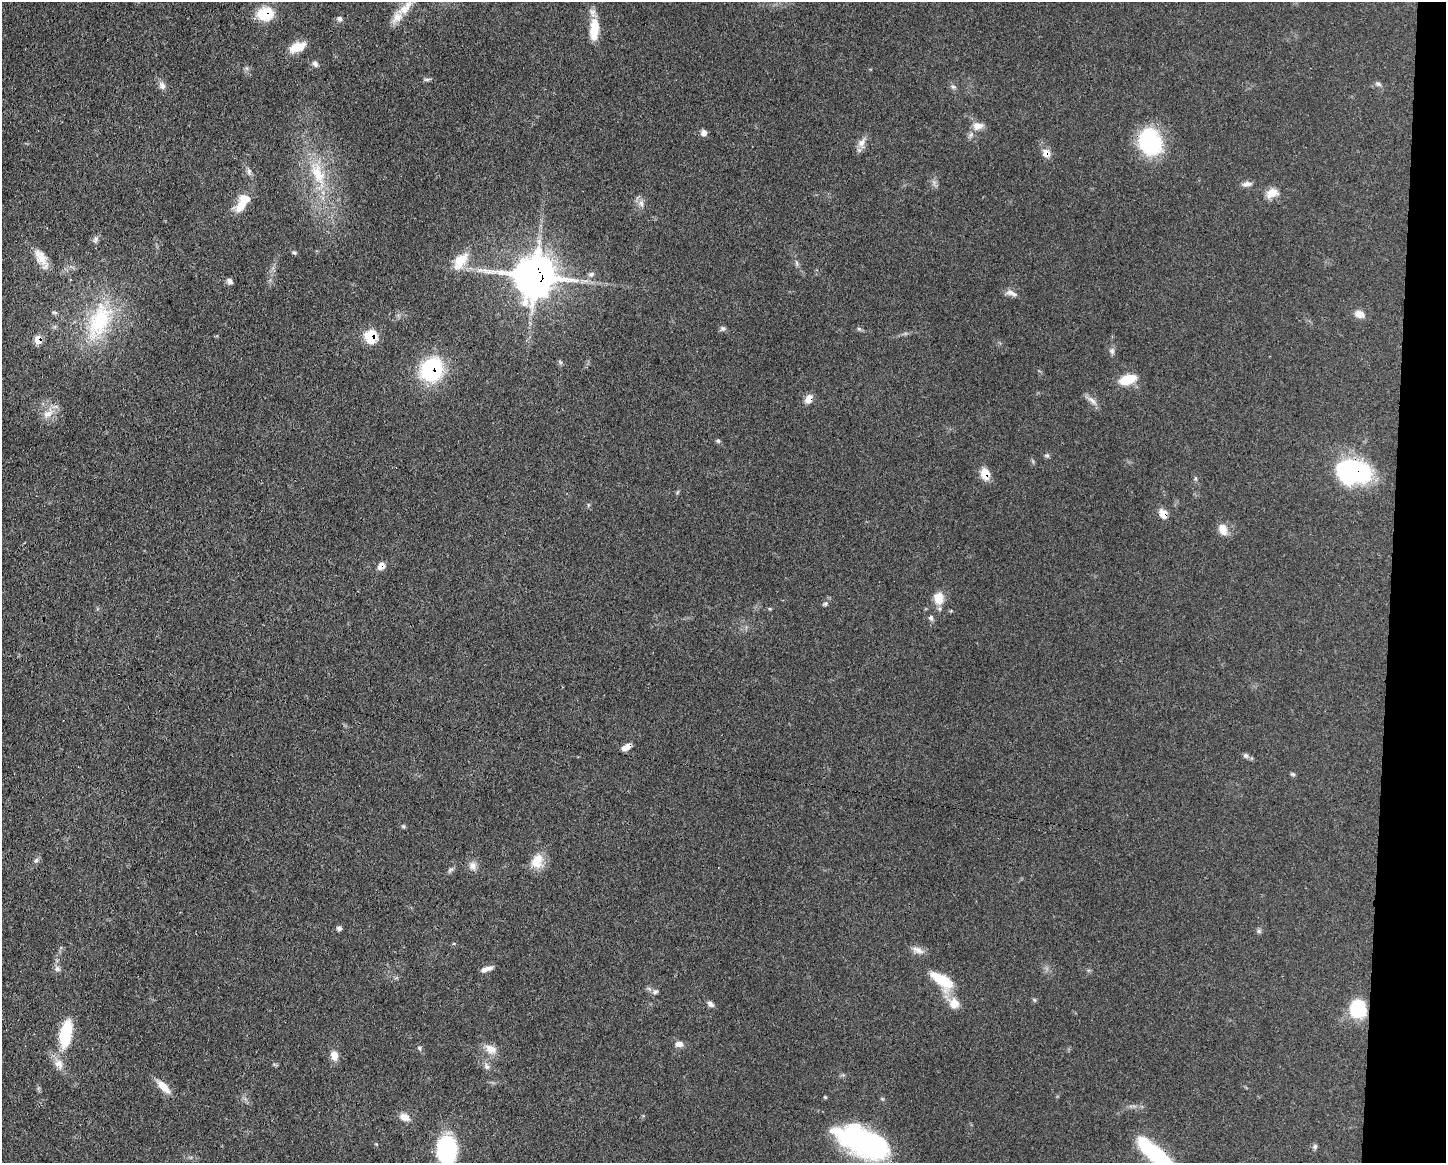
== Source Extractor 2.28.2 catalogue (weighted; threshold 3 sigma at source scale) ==
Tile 6 of 3 x 4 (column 3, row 2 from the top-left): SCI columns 3002-4445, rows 2328-3488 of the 4672 x 4656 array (HDU 1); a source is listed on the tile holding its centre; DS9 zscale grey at full resolution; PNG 1448 x 1165 px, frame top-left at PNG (2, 2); no overlay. Shown black and unused: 4% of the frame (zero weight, under 3 of 4 exposures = <1% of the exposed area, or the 3 px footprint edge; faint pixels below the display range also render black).
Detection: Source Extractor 2.28.2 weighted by HDU 2 'WHT'; one run over the whole footprint, this tile lists its part. Background 0.0585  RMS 0.0042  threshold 0.019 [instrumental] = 3 sigma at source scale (4.5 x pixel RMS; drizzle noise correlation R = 1.50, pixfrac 1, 0.05/0.05 arcsec/px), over >= 5 px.
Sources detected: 89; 2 inside a brighter listed object's ellipse — not listed separately; the other 87 listed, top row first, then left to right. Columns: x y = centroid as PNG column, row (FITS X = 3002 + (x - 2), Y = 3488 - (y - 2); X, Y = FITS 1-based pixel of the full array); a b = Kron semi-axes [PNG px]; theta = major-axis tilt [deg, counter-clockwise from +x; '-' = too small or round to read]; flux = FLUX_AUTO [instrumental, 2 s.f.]
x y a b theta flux
405 8 30 11 44 6.7
265 14 14 11 7 15
339 19 8 7 - 1
594 29 27 10 87 9.7
298 47 20 10 24 6.9
315 64 8 7 - 1.3
1378 84 9 5 -21 1
162 86 9 8 - 2.1
953 87 7 5 -20 0.93
978 126 15 10 1 3.3
704 133 6 6 - 2.4
1150 142 26 22 -68 39
861 143 16 10 78 3
1046 153 10 9 - 3.3
249 172 10 6 84 1.2
318 174 36 17 -68 17
1247 184 14 7 9 1.8
1272 193 17 12 22 4.6
641 203 9 6 -74 1.9
242 205 25 11 59 7.2
95 239 9 6 87 1.3
294 252 6 4 -2 0.58
42 258 20 13 -66 5.6
460 261 28 14 53 8.4
797 263 7 4 -71 0.75
480 270 10 5 26 1.5
591 274 9 6 36 1.4
535 276 13 12 - 1300
229 281 8 6 -48 1.4
1011 293 18 7 -21 2.2
54 313 8 4 -9 0.64
1359 314 11 9 -29 3.2
99 321 58 28 68 35
723 328 8 6 -15 0.99
859 329 6 5 - 0.7
371 337 7 7 - 23
38 340 7 6 - 6.2
1112 351 9 6 -80 1.2
560 362 6 4 -71 0.6
432 370 22 19 60 38
1128 379 18 9 18 9.9
809 399 11 8 63 3.3
1092 401 17 6 -47 2.4
48 414 15 8 28 3.7
718 441 6 5 - 0.67
1047 455 7 5 4 0.78
1353 471 29 20 -8 69
985 474 12 8 -77 6.2
1195 478 6 4 -71 0.54
1163 514 11 8 -64 3.8
1223 529 15 10 -69 4.1
381 566 9 7 60 2.8
939 598 14 11 -82 5.8
825 604 8 6 37 0.91
931 618 8 6 -63 1.1
626 747 12 6 28 2.9
1246 756 7 6 - 1
1293 774 7 5 -21 0.63
403 826 5 5 - 0.62
36 860 7 5 45 0.93
537 861 20 15 70 6.8
473 866 12 10 76 2.5
451 870 10 5 34 0.98
339 928 6 5 - 1
1259 931 6 6 - 0.83
917 950 16 7 -29 2.6
57 969 8 7 - 1.4
486 969 13 5 16 2.3
942 980 27 11 -35 15
655 992 8 6 41 1.1
1034 1000 6 4 -88 0.54
710 1004 9 6 -39 1.4
954 1004 13 13 - 4.7
1358 1009 20 18 -77 16
66 1034 28 11 80 22
679 1044 10 7 -1 2.1
419 1048 6 5 - 0.68
491 1049 17 11 -28 4.1
334 1056 10 8 -77 3.7
59 1064 15 11 -54 4.1
487 1067 10 7 -58 1.6
163 1087 19 8 -45 5.3
404 1117 11 8 -21 3.7
863 1142 55 25 -24 77
1315 1147 7 6 - 0.84
447 1150 27 19 -89 38
1156 1154 44 13 -40 41
Overlapping masked pixels (flux is a lower limit): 13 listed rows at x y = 265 14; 1046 153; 535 276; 371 337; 38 340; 432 370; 809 399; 1353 471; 985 474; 1163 514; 381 566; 626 747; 1156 1154
Isophote crosses this tile's border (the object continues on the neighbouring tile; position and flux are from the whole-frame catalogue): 2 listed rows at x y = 447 1150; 1156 1154